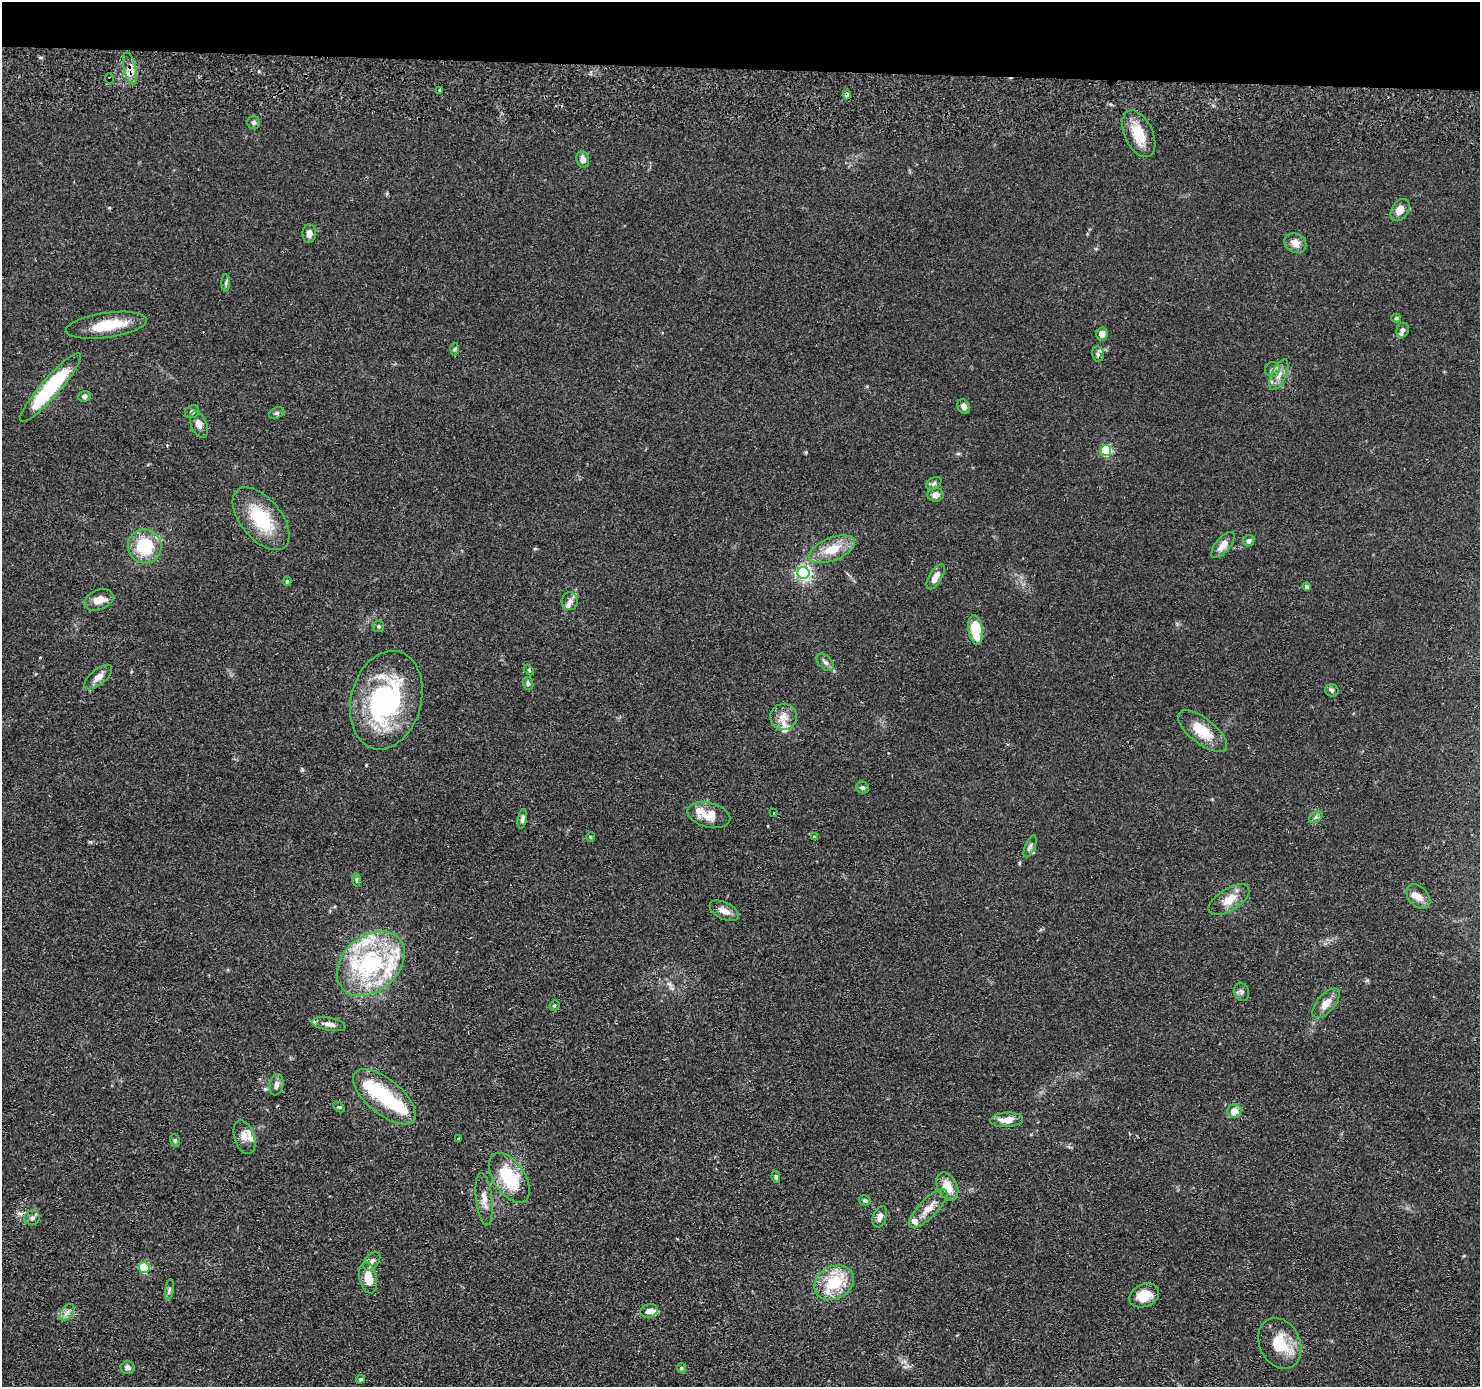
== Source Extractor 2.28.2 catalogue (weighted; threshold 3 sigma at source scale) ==
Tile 2 of 3 x 3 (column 2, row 1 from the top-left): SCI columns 1548-3025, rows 3037-4421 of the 4526 x 4586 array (HDU 1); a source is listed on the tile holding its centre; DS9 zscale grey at full resolution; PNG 1482 x 1389 px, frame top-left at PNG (2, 2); each listed source drawn as its Kron ellipse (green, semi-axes under 4 px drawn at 4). Shown black and unused: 5% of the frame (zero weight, under 2 of 3 exposures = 5% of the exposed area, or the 3 px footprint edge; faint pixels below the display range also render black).
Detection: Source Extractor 2.28.2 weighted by HDU 2 'WHT'; one run over the whole footprint, this tile lists its part. Background 0.0675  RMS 0.0058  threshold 0.0263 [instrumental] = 3 sigma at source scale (4.5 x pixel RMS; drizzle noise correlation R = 1.50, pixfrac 1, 0.05/0.05 arcsec/px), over >= 5 px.
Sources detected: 111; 4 inside a brighter object's white glare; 2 cosmic-ray / hot-pixel residue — neither listed nor drawn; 11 inside a brighter listed object's ellipse — not listed separately; the other 94 listed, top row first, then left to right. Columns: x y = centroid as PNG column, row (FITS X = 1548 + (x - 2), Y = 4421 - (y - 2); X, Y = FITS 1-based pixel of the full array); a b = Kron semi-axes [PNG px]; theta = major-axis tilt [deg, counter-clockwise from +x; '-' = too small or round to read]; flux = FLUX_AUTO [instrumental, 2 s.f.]
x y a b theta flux
130 68 16 6 -78 4.3
109 79 5 2 - 0.52
440 90 3 2 - 0.85
847 95 4 3 - 3.9
253 122 6 6 - 1.2
1139 134 25 14 -65 14
583 159 8 6 -81 3.5
1400 210 12 8 57 5.1
309 234 9 7 86 3
1295 243 11 9 -33 4.3
226 283 8 4 -88 1.1
1396 318 5 4 - 0.82
106 325 41 12 8 20
1403 330 7 6 - 1.5
1102 334 6 6 - 4.1
455 349 6 4 87 0.83
1098 354 7 5 -79 1.5
1272 369 7 7 - 2
1279 375 16 7 65 4.7
50 388 45 9 49 53
84 396 6 5 - 1.6
964 407 8 6 -63 2.5
192 412 7 6 - 1.6
276 413 8 5 26 1.3
199 424 14 7 -68 3.3
1106 450 5 5 - 48
934 483 8 5 31 1.4
936 495 8 7 - 3.1
261 519 37 20 -50 30
1249 541 6 5 - 2
1223 545 16 7 50 5.5
145 546 17 16 - 26
832 549 24 11 21 13
803 573 6 6 - 150
936 577 14 6 59 5
287 581 5 4 - 0.81
1307 586 4 4 - 1.2
99 600 15 10 22 7
570 601 9 8 - 2.7
379 626 5 5 - 1
976 630 15 7 -82 22
825 662 10 6 -45 2
529 670 6 4 -46 0.63
98 677 17 7 40 4.1
528 684 6 5 - 1.1
1332 690 7 6 - 1.4
386 700 50 35 75 86
784 717 13 13 - 6
1202 731 29 12 -38 15
863 788 6 5 - 1.3
774 813 3 3 - 2.5
709 815 22 12 -14 12
1316 817 7 5 35 1.2
522 819 10 4 79 1.6
590 837 5 3 - 0.5
814 837 4 4 - 0.58
1030 846 11 5 66 1.7
356 880 6 4 90 0.9
1418 897 14 9 -48 5.1
1229 900 23 11 32 8.5
724 911 16 8 -26 4.4
371 964 38 27 41 72
1241 992 9 7 -72 1.9
1326 1003 18 8 49 6.3
554 1005 5 5 - 0.98
329 1024 17 6 -10 3.8
277 1085 11 7 79 2.5
384 1097 38 17 -40 34
339 1107 6 4 -42 0.71
1234 1111 7 6 - 6.1
1007 1120 16 7 4 5.9
244 1137 17 10 -71 4.5
458 1139 3 3 - 1.1
175 1140 6 5 - 0.94
776 1177 6 4 -81 0.97
509 1178 28 15 -56 29
947 1187 15 10 -64 8.6
484 1199 26 8 -83 5.6
865 1200 6 5 - 0.9
928 1208 25 9 45 7.1
880 1217 11 6 70 2.7
32 1218 8 7 - 2.3
372 1261 10 6 50 2.2
144 1268 5 5 - 36
368 1278 16 8 -78 9.7
834 1283 21 16 27 23
169 1290 10 4 81 1.2
1144 1296 15 11 24 9.7
649 1311 9 6 18 2.8
67 1312 9 6 55 2.3
1280 1343 26 20 -64 17
128 1367 7 6 - 2.2
681 1368 5 4 - 0.69
360 1379 4 4 - 0.73
Overlapping masked pixels (flux is a lower limit): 3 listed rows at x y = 130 68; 109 79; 847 95